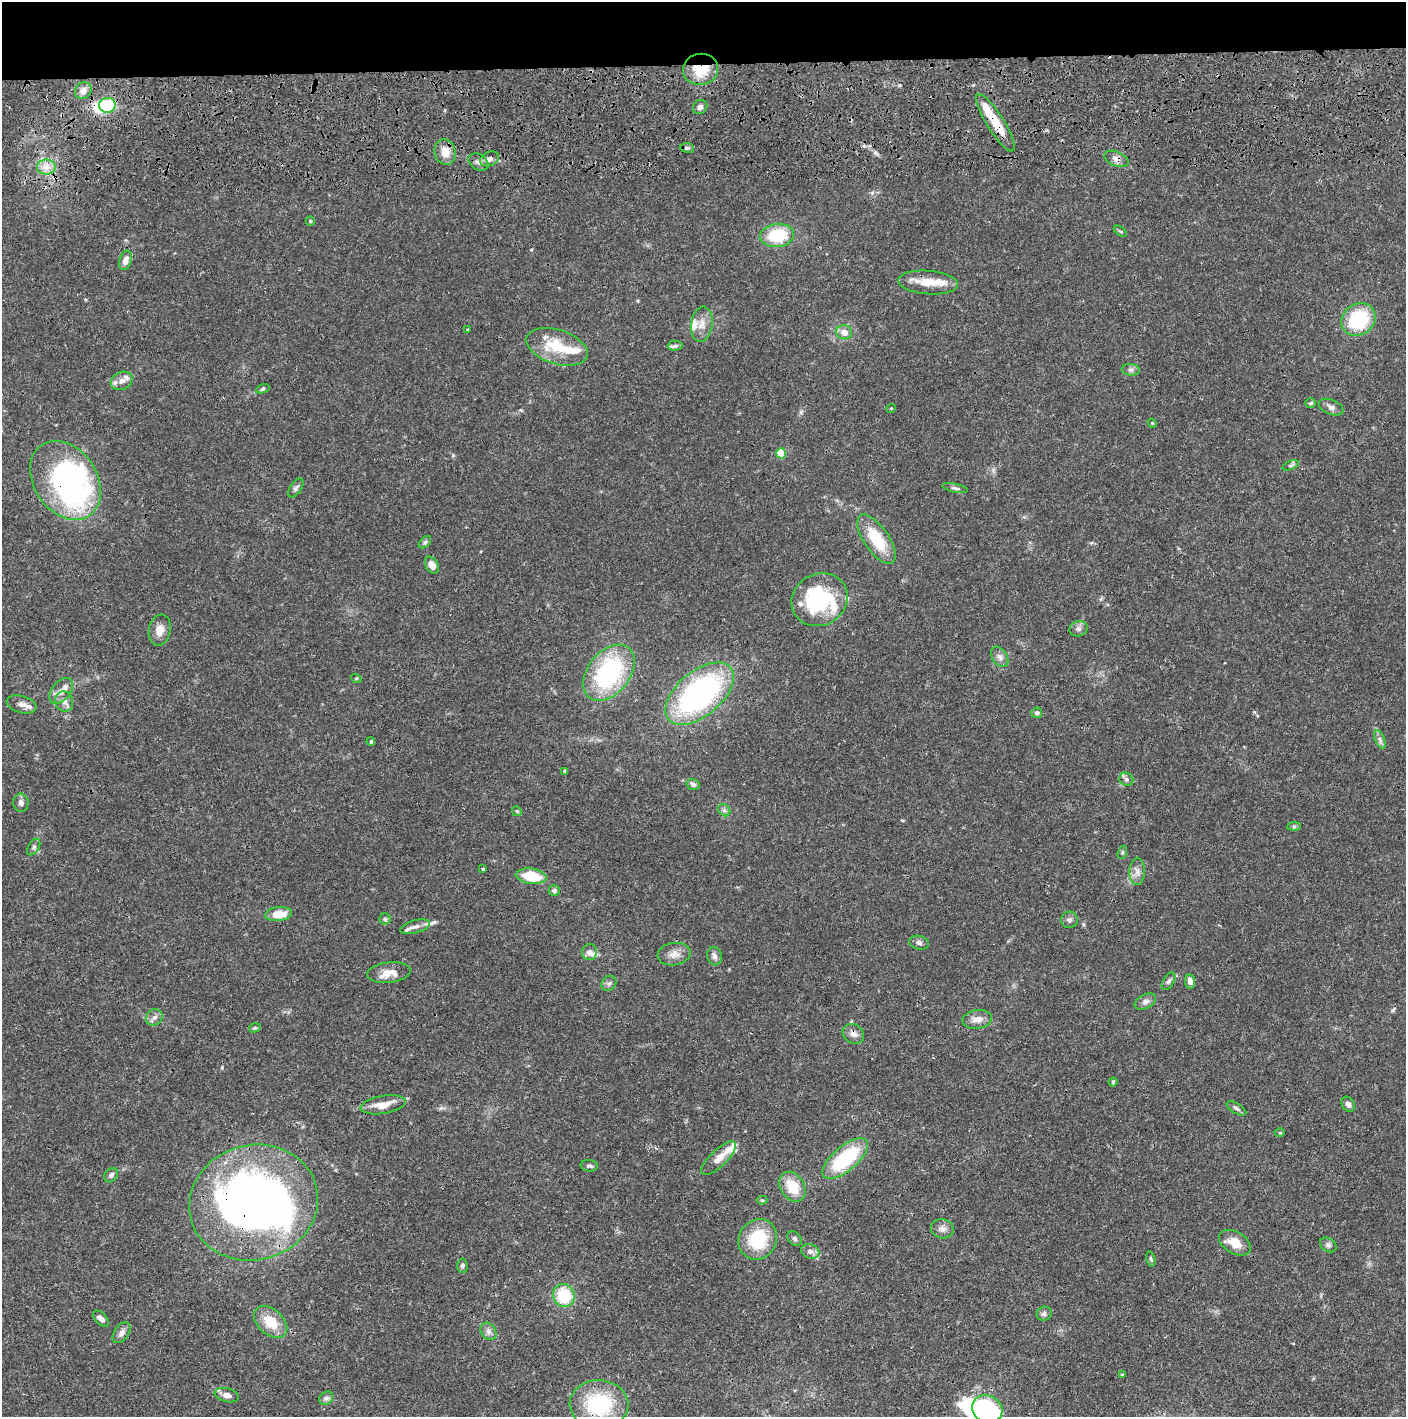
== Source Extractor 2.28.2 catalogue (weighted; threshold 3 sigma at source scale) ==
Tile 2 of 3 x 3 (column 2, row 1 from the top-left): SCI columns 1419-2822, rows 2948-4362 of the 4237 x 4419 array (HDU 1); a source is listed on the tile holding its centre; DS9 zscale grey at full resolution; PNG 1408 x 1419 px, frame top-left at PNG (2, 2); each listed source drawn as its Kron ellipse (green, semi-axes under 4 px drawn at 4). Shown black and unused: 5% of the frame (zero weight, under 3 of 4 exposures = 6% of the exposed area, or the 3 px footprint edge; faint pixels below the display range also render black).
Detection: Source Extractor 2.28.2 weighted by HDU 2 'WHT'; one run over the whole footprint, this tile lists its part. Background 0.0265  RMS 0.0025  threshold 0.0114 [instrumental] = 3 sigma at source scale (4.5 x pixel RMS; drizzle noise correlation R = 1.50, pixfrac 1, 0.05/0.05 arcsec/px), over >= 5 px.
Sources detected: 131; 4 inside a brighter object's white glare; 1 cosmic-ray / hot-pixel residue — neither listed nor drawn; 15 inside a brighter listed object's ellipse — not listed separately; the other 111 listed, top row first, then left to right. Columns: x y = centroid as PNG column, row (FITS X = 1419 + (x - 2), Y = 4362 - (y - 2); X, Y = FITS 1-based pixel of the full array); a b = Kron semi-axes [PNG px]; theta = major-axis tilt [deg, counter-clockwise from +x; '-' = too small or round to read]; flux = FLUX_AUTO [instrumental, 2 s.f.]
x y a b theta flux
700 69 17 15 7 7.8
83 91 9 7 46 1.5
107 105 8 7 - 16
700 107 8 6 42 1.1
995 123 33 8 -58 7
687 148 7 5 -8 0.72
445 152 13 10 -74 3
489 159 10 7 23 1.2
1116 159 13 7 -21 1.3
478 162 10 7 -31 1.1
46 167 9 7 0 1.8
310 221 5 4 - 0.32
1120 231 7 3 -36 0.33
777 235 17 11 7 11
126 260 10 6 71 1.7
928 282 30 12 -5 4.7
1358 319 18 15 37 16
702 324 17 10 82 2.7
468 330 4 4 - 0.31
844 332 8 7 - 2.1
675 346 7 5 3 0.58
557 347 32 17 -17 9.4
1131 370 9 5 -6 0.75
122 381 11 8 26 1.8
263 389 7 4 19 0.43
1310 403 5 4 - 0.36
1331 407 13 7 -22 1.2
891 408 5 3 - 0.2
1152 423 4 3 - 0.24
781 453 5 5 - 11
1290 465 9 4 21 0.48
66 480 43 31 -55 72
296 488 11 5 56 0.67
955 488 13 4 -12 0.66
876 539 29 12 -56 9.1
425 542 7 4 45 0.5
432 565 9 6 -58 2.1
820 600 29 26 31 24
1078 629 9 7 20 0.97
160 630 16 10 79 2.5
1000 657 11 7 -57 1.1
609 673 32 21 52 31
356 678 5 3 - 0.25
61 691 15 9 50 2
699 694 41 22 40 58
64 701 10 9 - 1.6
22 704 15 8 -16 1.7
1037 713 5 5 - 0.9
1380 739 10 5 -68 0.85
371 742 4 4 - 0.49
565 771 4 4 - 0.71
1126 779 7 6 - 0.65
693 784 7 5 -17 0.74
21 803 9 7 -80 0.96
724 810 7 5 -45 0.59
517 811 5 4 - 0.34
1294 827 7 4 1 0.4
34 847 9 5 59 0.69
1122 852 7 4 71 0.36
483 869 3 3 - 0.44
1137 871 13 7 88 1.5
531 876 15 7 -8 8.1
554 891 5 5 - 0.8
278 914 14 7 6 4.5
385 919 5 5 - 0.4
1069 920 8 8 - 0.89
415 927 15 6 14 1.4
919 943 10 6 -14 0.85
589 952 8 7 - 1.4
674 954 16 11 9 2.2
714 956 9 7 -75 0.95
389 973 22 10 6 3.3
1169 981 10 5 58 0.64
1190 982 7 5 -80 1.3
609 983 8 7 - 0.73
1145 1002 11 7 27 1
154 1017 9 7 41 1.1
977 1019 15 9 8 2
255 1028 6 4 18 0.35
853 1034 11 9 -35 1.5
1113 1082 4 4 - 0.3
1348 1104 8 6 -59 0.99
383 1105 23 9 10 3.7
1236 1108 11 5 -31 0.66
1280 1133 5 3 - 0.25
719 1158 22 8 44 2.7
845 1159 28 12 40 18
589 1166 8 5 -5 0.63
111 1175 8 6 51 0.81
792 1187 16 11 -57 6.9
762 1200 5 4 - 0.36
254 1203 65 57 16 140
942 1229 11 9 -11 1.5
758 1239 21 18 59 12
795 1239 8 6 -46 0.67
1235 1243 17 11 -30 3.8
1328 1245 9 6 -35 0.67
810 1251 9 7 -23 1.1
1151 1259 8 4 -76 0.44
462 1266 7 5 -86 0.55
564 1296 12 10 -70 11
1044 1314 7 7 - 0.72
101 1319 10 5 -46 1.2
271 1322 19 12 -42 5.9
488 1331 9 7 -55 1.1
122 1333 12 7 55 1.3
1122 1375 3 3 - 0.34
227 1395 12 7 -14 1.7
326 1398 7 6 - 0.7
599 1404 29 24 -3 19
987 1409 15 13 -25 53
Overlapping masked pixels (flux is a lower limit): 8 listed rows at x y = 700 69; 107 105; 995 123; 1116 159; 66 480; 853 1034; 254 1203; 599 1404
Isophote crosses this tile's border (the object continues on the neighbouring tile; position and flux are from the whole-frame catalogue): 1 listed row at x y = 987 1409